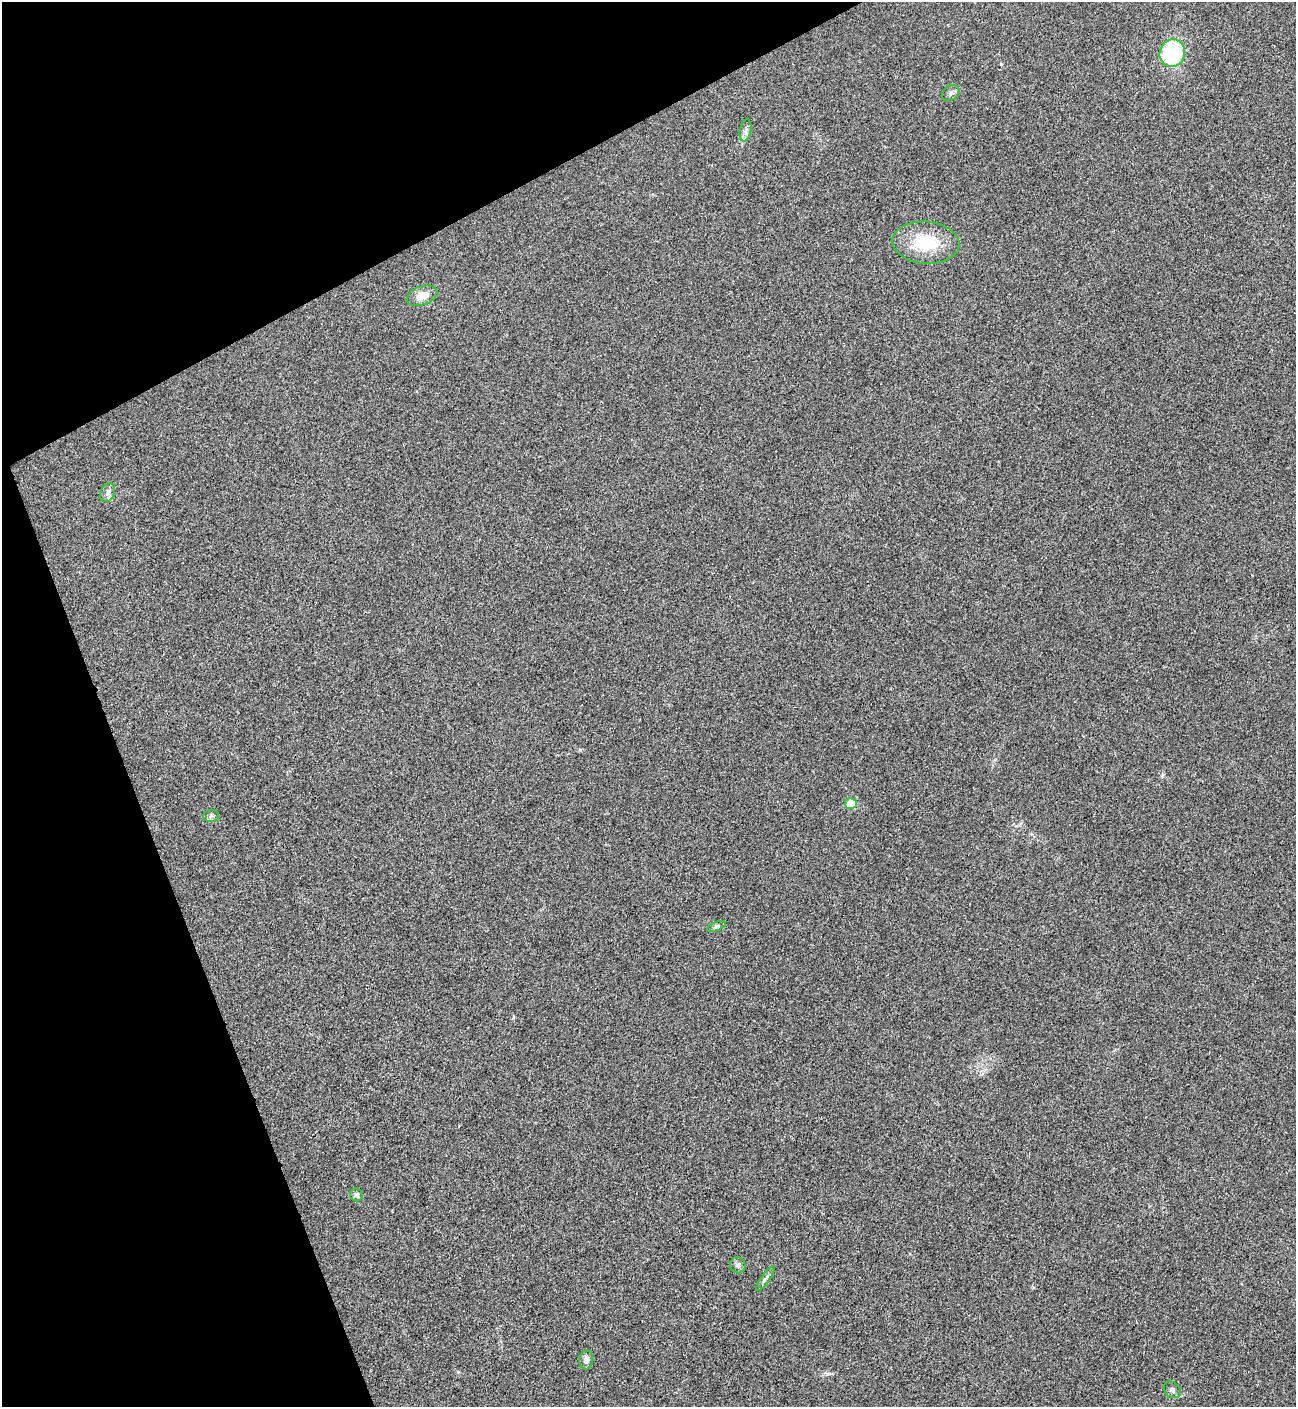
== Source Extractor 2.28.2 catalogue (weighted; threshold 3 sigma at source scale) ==
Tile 5 of 4 x 4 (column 1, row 2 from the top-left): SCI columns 288-1581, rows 2815-4219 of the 5618 x 5630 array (HDU 1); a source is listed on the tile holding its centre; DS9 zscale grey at full resolution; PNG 1298 x 1409 px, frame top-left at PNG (2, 2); each listed source drawn as its Kron ellipse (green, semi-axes under 4 px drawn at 4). Shown black and unused: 21% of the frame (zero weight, under 3 of 4 exposures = <1% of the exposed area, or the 3 px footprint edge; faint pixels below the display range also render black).
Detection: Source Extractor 2.28.2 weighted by HDU 2 'WHT'; one run over the whole footprint, this tile lists its part. Background 0.0194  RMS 0.0056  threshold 0.025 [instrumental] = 3 sigma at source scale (4.5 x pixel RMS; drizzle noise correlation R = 1.50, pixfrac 1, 0.05/0.05 arcsec/px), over >= 5 px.
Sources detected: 14; all 14 listed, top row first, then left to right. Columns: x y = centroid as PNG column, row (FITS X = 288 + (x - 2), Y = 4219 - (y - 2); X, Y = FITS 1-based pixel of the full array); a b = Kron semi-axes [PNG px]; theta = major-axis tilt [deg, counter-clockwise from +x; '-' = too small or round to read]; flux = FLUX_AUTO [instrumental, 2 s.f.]
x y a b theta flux
1172 53 14 12 74 46
951 93 10 7 37 1.8
745 130 11 5 79 2.1
926 243 33 21 -4 25
422 296 16 9 19 6.6
108 493 10 7 67 2.3
851 804 6 5 - 12
211 816 7 6 - 1.3
716 926 10 3 21 1.1
356 1195 6 6 - 1.4
738 1265 8 7 - 1.9
765 1279 15 4 54 1.7
586 1360 9 7 87 3
1172 1390 9 7 -40 2
Unlisted compact peaks at least as high as the median listed source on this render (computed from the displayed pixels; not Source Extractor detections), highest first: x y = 1001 64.